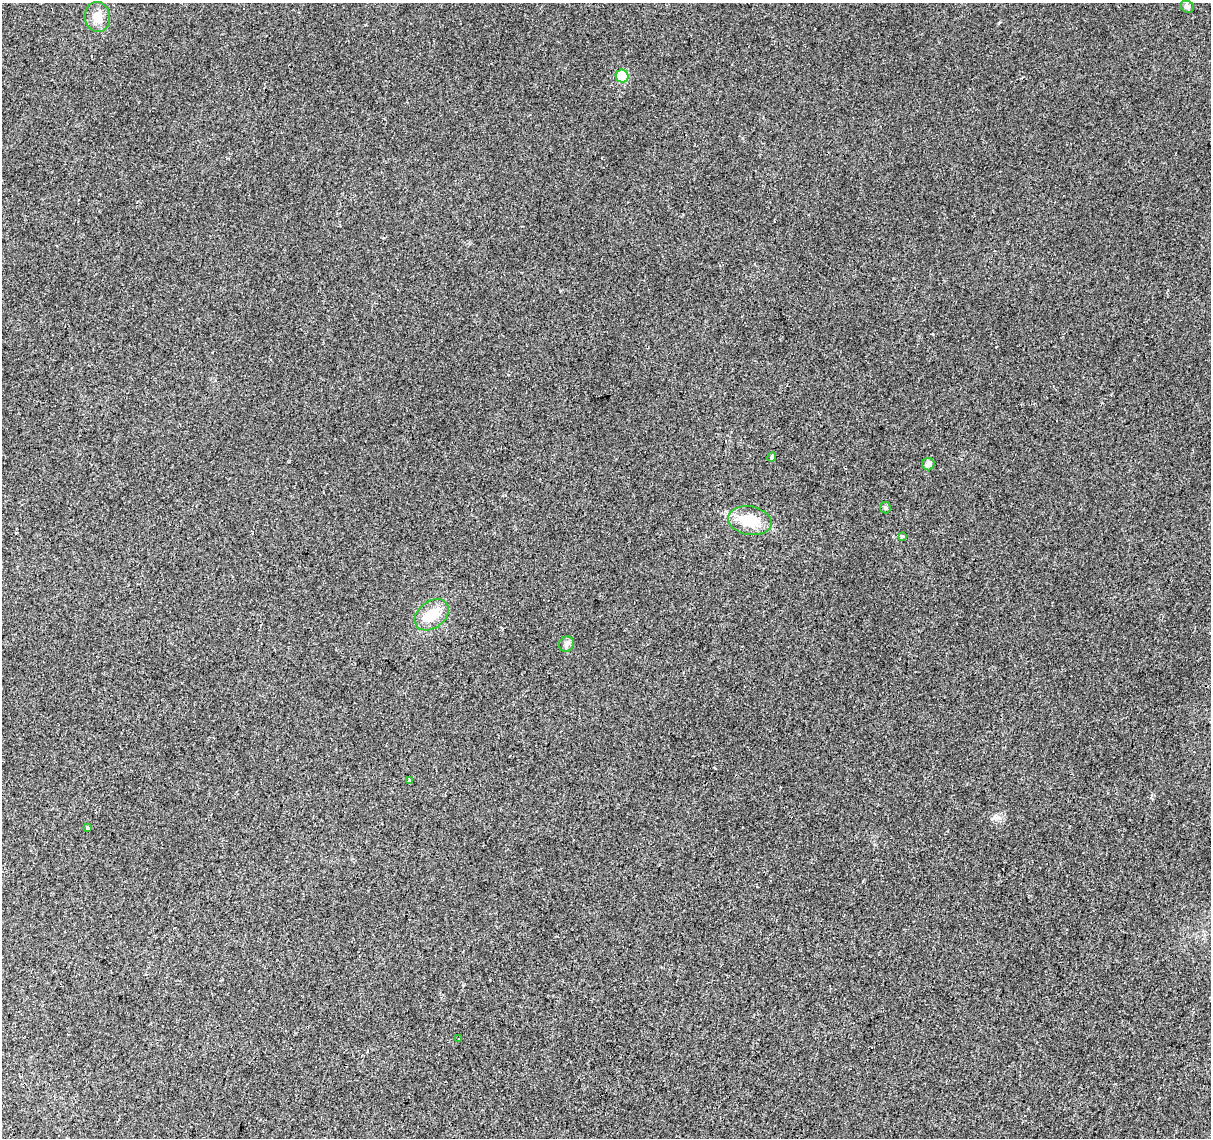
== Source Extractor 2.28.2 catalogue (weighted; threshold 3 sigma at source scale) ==
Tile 7 of 4 x 4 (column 3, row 2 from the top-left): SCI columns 2424-3632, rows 2555-3690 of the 4840 x 5051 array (HDU 1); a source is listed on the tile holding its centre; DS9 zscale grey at full resolution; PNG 1213 x 1140 px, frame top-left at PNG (2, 3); each listed source drawn as its Kron ellipse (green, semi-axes under 4 px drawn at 4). Shown black and unused: <1% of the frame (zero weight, under 2 of 3 exposures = <1% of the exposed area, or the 3 px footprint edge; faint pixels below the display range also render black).
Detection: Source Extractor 2.28.2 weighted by HDU 2 'WHT'; one run over the whole footprint, this tile lists its part. Background 0.0109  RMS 0.0057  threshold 0.0258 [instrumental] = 3 sigma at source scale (4.5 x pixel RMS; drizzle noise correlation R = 1.50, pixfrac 1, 0.0396/0.0396 arcsec/px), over >= 5 px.
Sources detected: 13; all 13 listed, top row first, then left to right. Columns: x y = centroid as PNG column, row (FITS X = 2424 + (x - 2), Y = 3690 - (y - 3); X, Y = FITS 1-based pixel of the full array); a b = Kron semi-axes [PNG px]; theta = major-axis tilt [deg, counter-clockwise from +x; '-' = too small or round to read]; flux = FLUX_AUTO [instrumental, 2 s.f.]
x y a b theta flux
1187 7 7 5 -30 1.4
97 17 15 12 -82 7.1
622 76 6 6 - 30
772 457 4 3 - 8.1
928 464 6 6 - 3
885 508 5 5 - 1.3
750 521 22 14 -11 17
902 536 4 3 - 4.8
432 615 19 13 38 13
566 644 8 7 - 1.8
410 781 3 3 - 1.4
87 828 4 3 - 1.1
459 1039 2 2 - 0.59
Unlisted compact peaks at least as high as the median listed source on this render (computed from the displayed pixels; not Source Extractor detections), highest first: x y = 993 818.